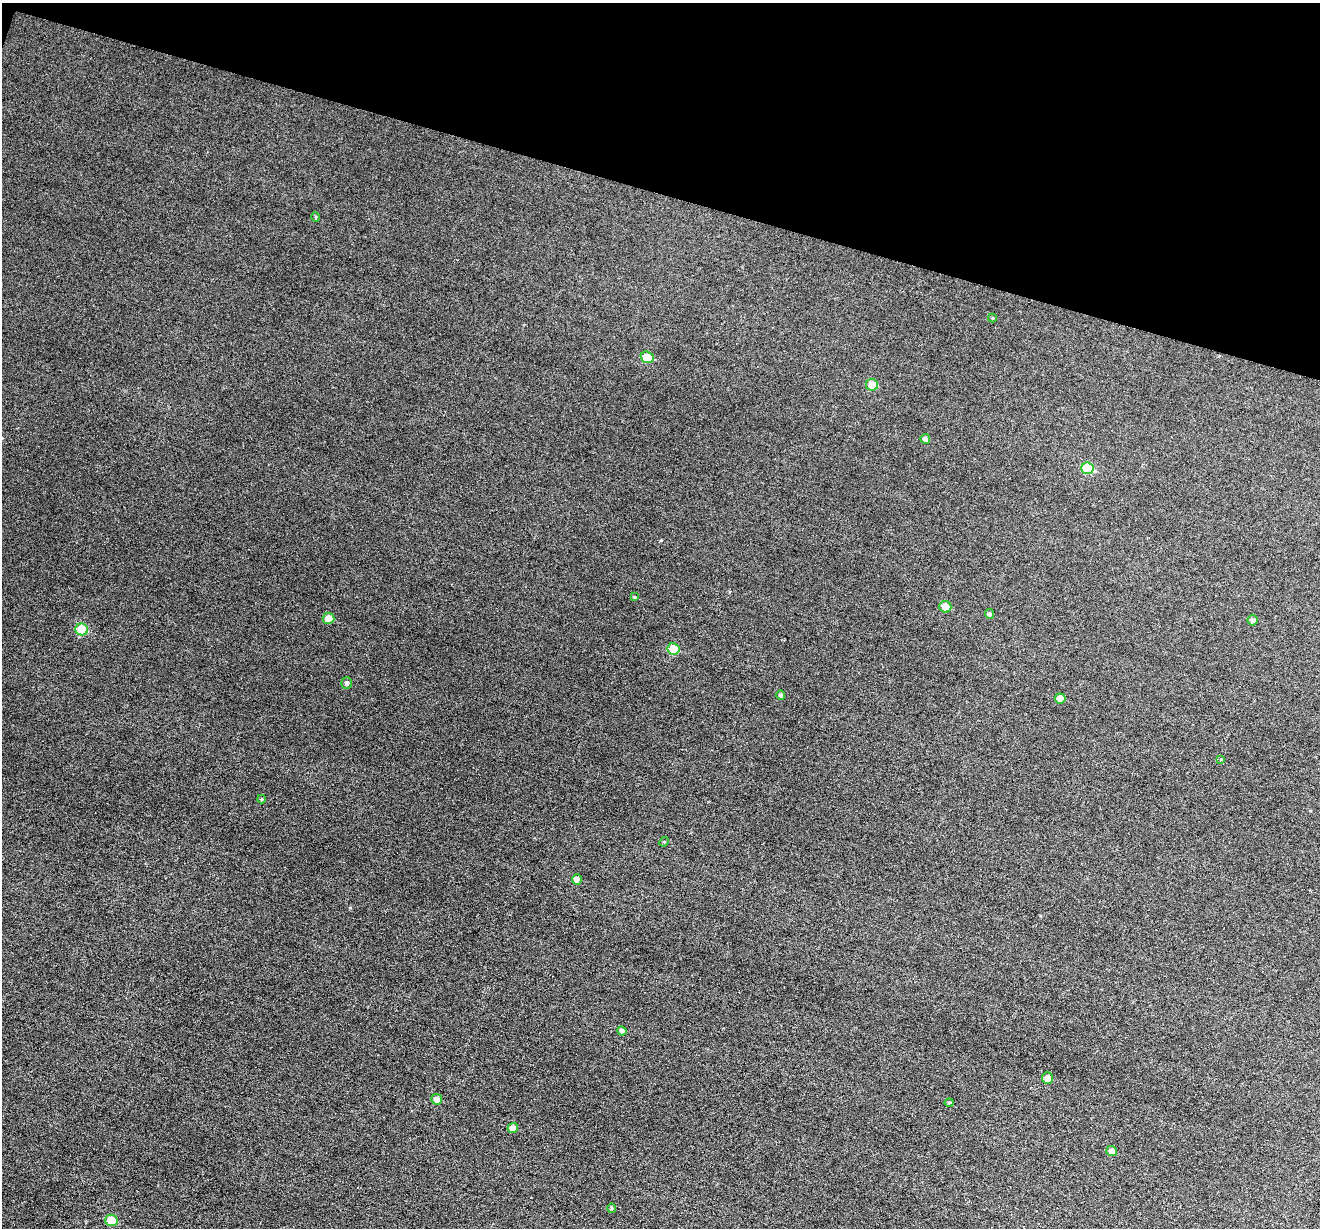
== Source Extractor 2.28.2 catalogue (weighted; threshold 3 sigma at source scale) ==
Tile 2 of 4 x 4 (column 2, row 1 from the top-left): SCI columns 1322-2639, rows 3935-5160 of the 5274 x 5288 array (HDU 1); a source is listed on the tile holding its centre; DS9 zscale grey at full resolution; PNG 1322 x 1230 px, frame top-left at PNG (2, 3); each listed source drawn as its Kron ellipse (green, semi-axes under 4 px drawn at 4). Shown black and unused: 16% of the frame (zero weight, under 3 of 6 exposures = <1% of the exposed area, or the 3 px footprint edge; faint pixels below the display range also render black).
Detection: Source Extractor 2.28.2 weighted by HDU 2 'WHT'; one run over the whole footprint, this tile lists its part. Background 0.0517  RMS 0.0057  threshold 0.0233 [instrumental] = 3 sigma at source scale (4.09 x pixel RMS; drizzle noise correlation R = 1.36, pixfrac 0.8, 0.05/0.05 arcsec/px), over >= 5 px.
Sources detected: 28; all 28 listed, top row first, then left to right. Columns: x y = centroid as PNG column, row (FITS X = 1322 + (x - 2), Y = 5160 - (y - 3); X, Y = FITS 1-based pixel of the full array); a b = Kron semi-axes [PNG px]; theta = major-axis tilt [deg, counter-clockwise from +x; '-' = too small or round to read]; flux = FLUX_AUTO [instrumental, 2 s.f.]
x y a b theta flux
316 217 5 3 - 0.53
992 318 4 4 - 0.52
647 357 6 5 - 9
872 385 6 6 - 6.7
925 439 5 5 - 1.7
1087 468 6 5 - 18
634 597 4 3 - 0.52
945 607 6 6 - 5.9
989 614 5 4 - 1.3
329 618 6 5 - 5.1
1252 620 5 5 - 1.4
82 629 6 6 - 16
673 649 6 5 - 12
347 683 5 5 - 1.3
781 695 5 4 - 1.1
1060 698 5 5 - 3.3
1221 759 4 4 - 0.43
262 799 4 4 - 0.59
664 842 5 4 - 0.59
577 879 5 5 - 2.6
622 1031 5 4 - 2
1047 1078 6 5 - 2.9
437 1099 5 5 - 2.8
949 1103 4 4 - 0.59
513 1128 5 5 - 3.8
1112 1151 5 5 - 2.8
612 1208 5 3 - 0.55
111 1220 6 6 - 9.7